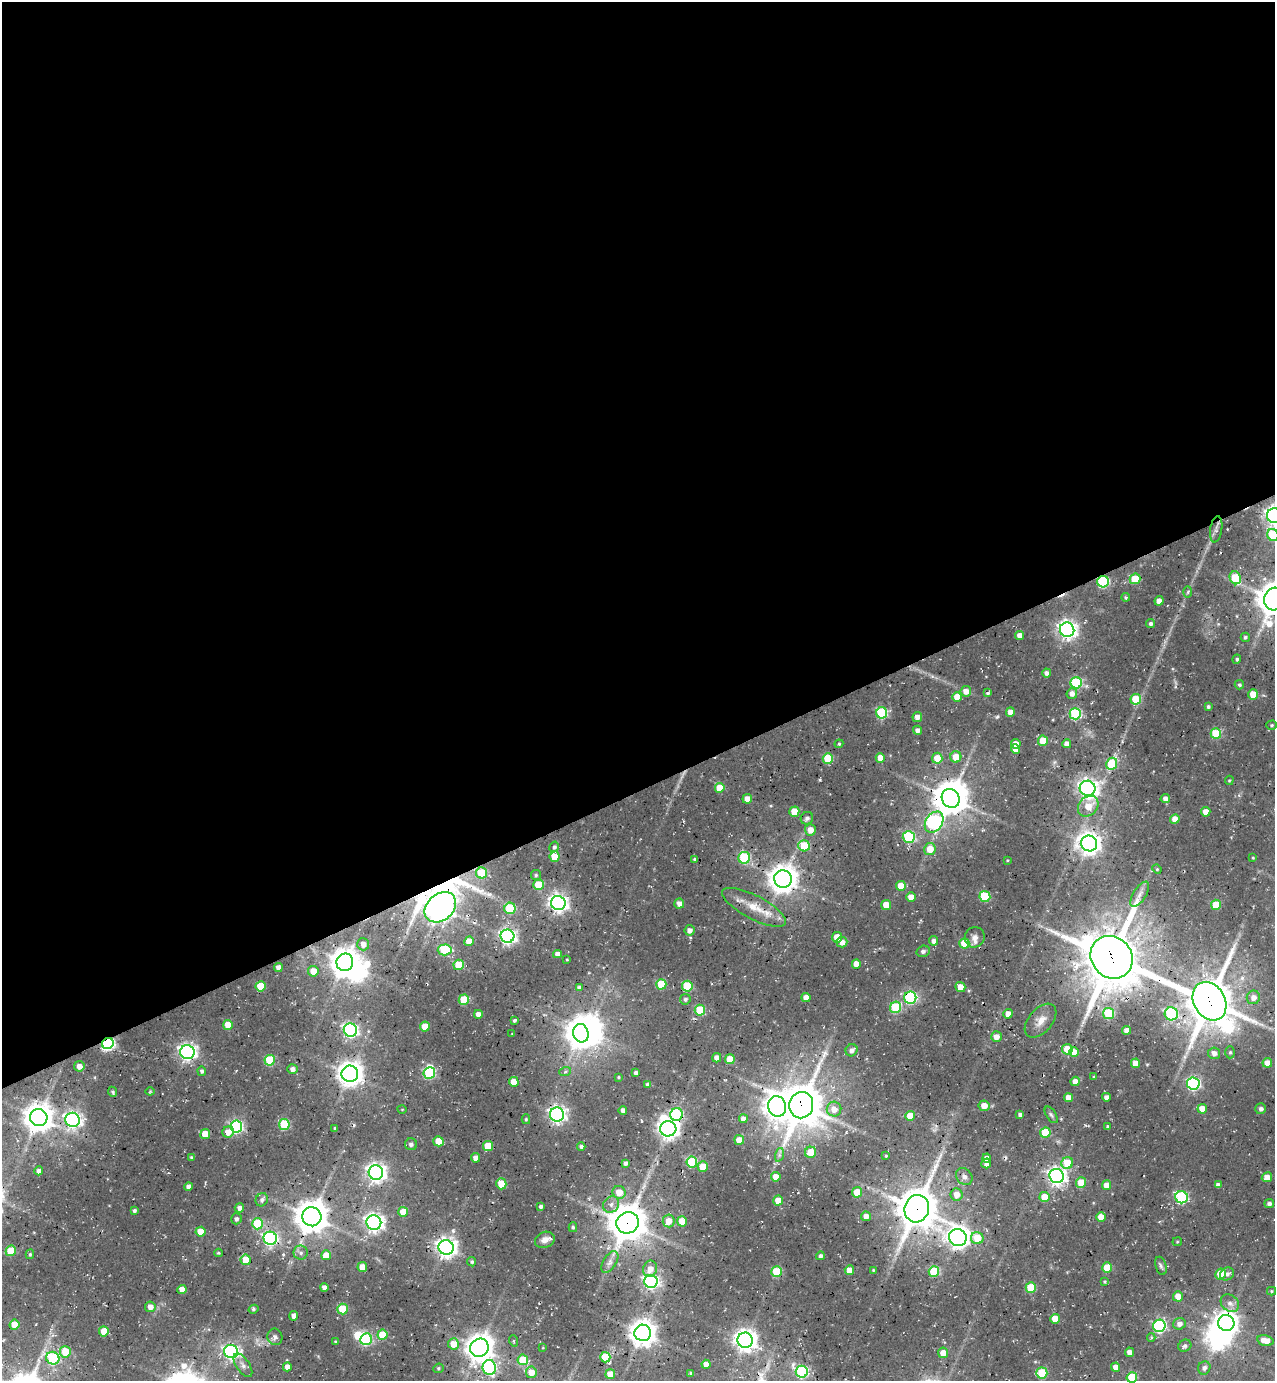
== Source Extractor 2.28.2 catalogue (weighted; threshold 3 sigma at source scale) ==
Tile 2 of 4 x 4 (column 2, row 1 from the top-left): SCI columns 1534-2806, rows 4194-5572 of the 5556 x 5633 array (HDU 1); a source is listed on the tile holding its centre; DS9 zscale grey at full resolution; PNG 1277 x 1383 px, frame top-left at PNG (2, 2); each listed source drawn as its Kron ellipse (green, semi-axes under 4 px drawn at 4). Shown black and unused: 57% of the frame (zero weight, under 3 of 4 exposures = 8% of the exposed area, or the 3 px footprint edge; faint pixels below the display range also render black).
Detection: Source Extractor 2.28.2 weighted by HDU 2 'WHT'; one run over the whole footprint, this tile lists its part. Background 0.0364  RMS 0.0042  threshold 0.0188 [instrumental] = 3 sigma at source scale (4.5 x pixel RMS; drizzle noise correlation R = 1.50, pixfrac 1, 0.0396/0.0396 arcsec/px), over >= 5 px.
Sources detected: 321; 2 too faint to see at this stretch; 7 inside a brighter object's white glare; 1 cosmic-ray / hot-pixel residue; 2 long thin detections or spike segments (spike, bleed or trail) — neither listed nor drawn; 1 inside a brighter listed object's ellipse — not listed separately; the other 308 listed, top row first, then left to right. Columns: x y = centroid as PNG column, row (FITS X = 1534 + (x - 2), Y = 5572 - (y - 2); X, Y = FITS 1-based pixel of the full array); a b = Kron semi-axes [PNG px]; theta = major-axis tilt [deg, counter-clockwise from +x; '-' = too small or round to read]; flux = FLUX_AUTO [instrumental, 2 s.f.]
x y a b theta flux
1274 516 7 7 - 230
1216 529 13 6 80 1.7
1273 535 6 5 - 24
1235 578 7 5 -61 15
1135 579 5 5 - 14
1103 582 6 5 - 46
1188 592 6 4 88 0.86
1126 597 4 4 - 0.73
1274 599 11 10 - 860
1159 601 4 4 - 3.4
1151 624 4 4 - 1.1
1067 630 7 7 - 220
1019 635 4 4 - 3.1
1245 637 4 4 - 0.86
1237 659 4 4 - 0.85
1046 673 4 4 - 1.6
1076 683 5 5 - 37
1239 685 5 4 - 0.81
966 691 5 5 - 3.4
988 693 4 3 - 0.94
1072 694 5 5 - 2.4
1253 694 5 5 - 6.4
957 697 5 5 - 5.9
1136 699 5 5 - 14
1208 707 4 3 - 0.85
1010 712 4 4 - 3.9
882 713 5 5 - 36
1075 714 6 6 - 41
917 717 5 4 - 2.6
1272 725 5 4 - 0.62
917 730 4 4 - 1.8
1216 734 5 5 - 22
1043 741 5 5 - 13
839 744 4 4 - 0.55
1016 744 4 4 - 3.7
1067 744 4 4 - 2.8
1015 749 5 4 - 5.1
956 757 5 5 - 6.6
828 758 5 5 - 17
880 758 5 4 - 5.3
937 758 5 5 - 7.5
1112 764 6 5 - 24
1229 780 4 3 - 0.49
720 788 5 5 - 9.4
1088 788 8 7 - 220
951 798 10 8 -54 880
747 799 5 4 - 4.2
1165 799 4 4 - 2.2
1088 806 11 9 48 6.4
794 812 5 5 - 9.3
1206 812 5 4 - 4.9
807 818 6 6 - 1.5
1175 819 5 4 - 4.1
934 822 11 8 55 70
810 830 5 5 - 4.3
909 837 6 6 - 39
1089 844 8 8 - 330
804 846 5 5 - 18
554 847 5 4 - 0.96
930 849 6 5 - 6.3
554 857 5 5 - 9.9
744 858 6 5 - 32
1253 858 4 3 - 0.4
695 859 3 3 - 0.76
1007 860 4 3 - 0.35
1157 869 5 4 - 0.55
482 873 5 5 - 17
536 875 5 5 - 0.64
783 879 9 8 - 580
539 885 5 5 - 13
901 886 5 5 - 7.2
1140 894 14 6 57 2.7
985 896 5 5 - 23
911 897 5 4 - 4.8
558 903 7 7 - 200
679 904 5 5 - 2.6
886 905 5 5 - 6.8
1216 905 5 5 - 12
440 907 17 13 41 570
754 907 35 12 -27 9.3
510 908 5 5 - 22
690 930 5 5 - 2
507 936 7 6 - 140
837 937 5 5 - 7.3
975 937 10 10 - 2.6
469 941 5 4 - 4.9
933 941 5 4 - 1.7
842 942 5 5 - 3.2
964 943 5 5 - 11
363 944 6 6 - 2.9
445 950 7 5 3 29
923 951 7 5 16 1.2
557 954 4 4 - 2.1
1112 957 22 20 -47 2200
567 959 4 2 - 0.33
345 962 9 8 - 580
856 964 4 4 - 3.5
459 965 5 5 - 18
278 967 4 4 - 2.7
313 971 5 5 - 4.7
661 984 5 5 - 18
260 986 5 5 - 13
687 986 5 5 - 22
960 987 5 5 - 5.8
579 988 4 4 - 1.7
1253 997 7 6 - 2.8
806 998 4 4 - 3.5
910 998 6 6 - 57
685 999 5 5 - 0.94
464 1000 5 5 - 15
1210 1001 20 15 -60 1600
896 1007 6 5 - 30
700 1010 5 5 - 20
478 1014 4 4 - 2.3
1008 1014 5 4 - 3.5
1108 1014 5 5 - 23
1171 1014 6 6 - 45
515 1020 4 3 - 0.71
1041 1021 20 12 49 5.5
228 1025 5 5 - 6.8
425 1027 5 5 - 8.8
350 1030 7 6 - 95
1127 1030 4 4 - 3.1
512 1033 3 2 - 0.27
581 1033 9 7 -74 550
996 1037 5 5 - 3.5
108 1043 6 5 - 72
1067 1049 5 5 - 11
852 1050 6 5 - 2.2
187 1052 7 7 - 160
1074 1052 5 5 - 5.9
1230 1052 6 5 - 0.72
1214 1053 6 6 - 2.4
717 1058 4 4 - 2.5
730 1059 5 5 - 10
270 1060 5 5 - 22
1136 1063 5 4 - 5.7
1267 1063 5 4 - 4.6
79 1066 5 5 - 2.9
292 1069 5 5 - 1.7
202 1071 5 4 - 0.95
565 1072 6 4 20 0.67
429 1073 6 5 - 41
636 1073 4 3 - 1.3
350 1074 8 8 - 420
618 1077 3 3 - 0.43
1094 1077 4 3 - 0.56
1075 1081 5 4 - 2.8
514 1082 5 5 - 6.9
1193 1083 6 6 - 74
647 1084 4 4 - 0.96
150 1091 4 4 - 0.41
113 1092 5 4 - 0.74
1068 1097 4 4 - 3.9
1106 1097 4 4 - 2.2
801 1105 13 12 - 1300
777 1106 10 9 - 400
984 1106 5 5 - 4.8
402 1109 4 3 - 0.3
834 1109 7 7 - 4
1202 1109 5 4 - 5.9
1261 1109 5 5 - 1.2
623 1110 4 4 - 2
557 1114 7 7 - 150
676 1114 6 6 - 43
1020 1115 4 4 - 1.3
1051 1115 9 5 -58 0.94
910 1116 5 5 - 6.6
39 1117 9 8 - 620
526 1119 5 4 - 0.54
743 1119 4 4 - 3
72 1120 7 7 - 140
284 1125 5 5 - 27
236 1126 6 6 - 68
1108 1126 3 3 - 0.55
335 1128 3 3 - 0.66
668 1129 8 7 - 260
228 1132 6 5 - 4.3
1045 1133 5 5 - 18
205 1134 5 5 - 8.6
739 1140 5 5 - 5.7
438 1141 5 5 - 7.1
411 1144 6 6 - 1.2
488 1146 5 5 - 10
581 1146 4 4 - 1.1
810 1152 6 5 - 8.2
779 1155 7 4 72 0.92
886 1156 4 3 - 0.47
191 1157 4 4 - 0.68
476 1158 4 4 - 2.9
987 1158 4 4 - 2.6
692 1162 5 5 - 27
626 1163 4 4 - 1.3
986 1163 5 5 - 2.4
1067 1163 6 5 - 12
703 1167 5 5 - 11
39 1171 4 4 - 1.7
376 1173 7 7 - 220
1057 1176 7 7 - 200
776 1177 5 4 - 4.6
964 1177 9 7 -50 2.1
1267 1177 5 5 - 3.7
1081 1183 5 5 - 11
501 1184 5 5 - 11
1106 1185 5 4 - 4.7
1218 1185 4 4 - 1.8
189 1187 4 4 - 2.1
619 1192 6 6 - 6.1
857 1192 5 5 - 9.5
957 1195 6 6 - 4.2
1044 1197 5 5 - 7.8
1182 1197 6 6 - 47
262 1200 7 6 - 1.4
778 1200 5 5 - 6.8
611 1204 8 7 - 2.1
1269 1204 5 4 - 1.3
541 1206 4 3 - 0.93
239 1208 5 4 - 1.6
917 1209 14 12 73 1300
134 1210 4 3 - 0.95
403 1212 5 5 - 9.7
866 1216 5 5 - 3.5
312 1217 9 9 - 840
1101 1217 5 5 - 5.9
236 1219 5 5 - 1.3
669 1221 6 6 - 5.3
682 1221 5 4 - 6.3
374 1222 7 7 - 190
628 1223 11 10 - 1200
257 1224 5 5 - 21
573 1227 5 4 - 0.68
201 1232 5 5 - 6.7
958 1237 9 8 - 290
270 1238 6 6 - 95
977 1238 6 6 - 11
545 1240 10 7 20 3.2
1177 1242 4 4 - 0.46
446 1247 7 7 - 250
11 1251 5 5 - 17
218 1253 4 3 - 0.57
301 1253 7 7 - 1.5
30 1254 5 4 - 0.62
326 1255 5 5 - 6.7
820 1256 4 4 - 1.2
246 1260 5 5 - 12
472 1262 5 4 - 0.77
610 1262 12 6 58 2.2
1161 1266 9 5 -73 1.3
362 1267 5 5 - 5.7
1107 1268 5 5 - 12
650 1269 8 7 - 3.5
849 1270 5 4 - 5.2
873 1270 4 3 - 0.42
777 1272 5 5 - 23
934 1272 5 5 - 22
1221 1274 5 5 - 13
1227 1274 7 6 - 1.5
651 1281 7 6 - 110
1105 1282 4 4 - 0.53
324 1288 4 4 - 2.3
1031 1288 5 5 - 18
182 1289 5 4 - 4
1271 1291 4 4 - 0.47
1178 1296 5 5 - 5.3
1230 1303 10 8 -41 2.3
150 1307 5 5 - 2.9
253 1309 5 4 - 0.8
342 1309 5 5 - 17
293 1316 4 4 - 1.6
1055 1319 5 4 - 6
1226 1323 8 8 - 330
1179 1324 6 5 - 2.1
15 1325 5 5 - 9.8
1159 1326 6 6 - 66
104 1331 5 5 - 9
643 1333 8 8 - 500
382 1335 5 5 - 11
275 1337 8 7 - 1.5
1151 1337 4 4 - 0.59
366 1339 6 5 - 41
745 1340 8 7 - 330
1265 1340 8 5 -14 4.5
514 1341 6 3 -71 0.39
335 1342 3 3 - 0.49
453 1344 5 5 - 6.6
1185 1346 7 6 - 1.1
479 1348 9 9 - 530
543 1348 3 2 - 0.28
65 1352 6 5 - 10
231 1352 7 6 - 100
1129 1352 4 4 - 2.4
943 1353 5 5 - 4.7
605 1357 5 5 - 17
53 1358 7 6 - 41
523 1360 5 5 - 13
706 1364 4 4 - 3
243 1365 13 6 -56 2.1
287 1367 4 4 - 2.8
489 1367 7 6 - 58
1116 1367 4 4 - 3.6
438 1368 5 4 - 0.67
1204 1368 7 6 - 1.3
531 1372 6 5 - 5.5
802 1372 6 6 - 48
691 1373 3 3 - 0.74
1042 1373 5 5 - 22
610 1374 5 5 - 6.2
1132 1377 5 5 - 20
Overlapping masked pixels (flux is a lower limit): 16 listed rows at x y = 1103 582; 951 798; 558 903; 440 907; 1112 957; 910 998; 1210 1001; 108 1043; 801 1105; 777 1106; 557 1114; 917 1209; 312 1217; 628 1223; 446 1247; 1226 1323
Isophote crosses this tile's border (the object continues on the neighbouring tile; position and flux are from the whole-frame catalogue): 4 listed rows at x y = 1274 516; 1273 535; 1274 599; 1132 1377